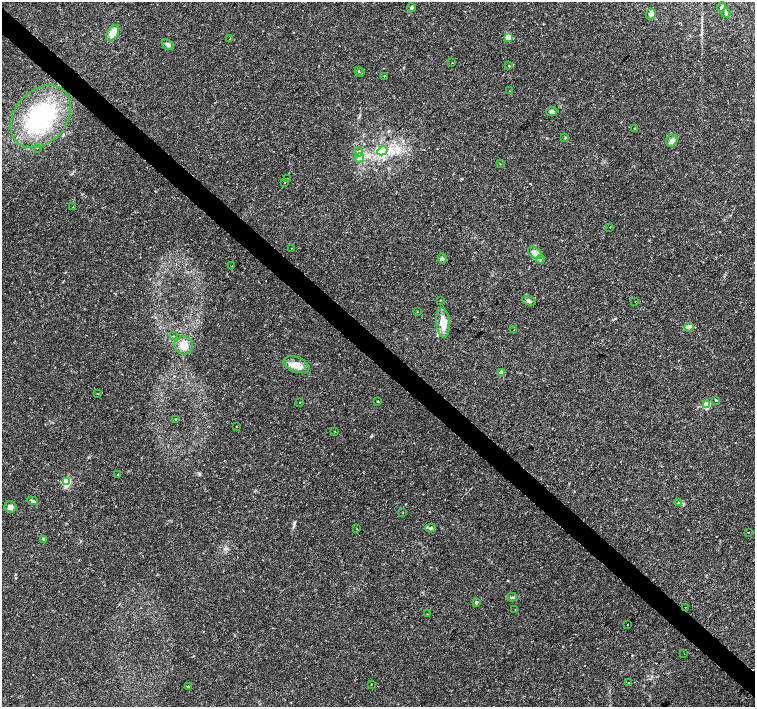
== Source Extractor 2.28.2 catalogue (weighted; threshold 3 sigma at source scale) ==
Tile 11 of 4 x 4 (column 3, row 3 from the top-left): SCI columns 3022-4527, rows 1644-3052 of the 6035 x 6035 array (HDU 1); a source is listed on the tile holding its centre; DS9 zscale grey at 2 x 2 block average (1 PNG px = mean of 2 x 2 image px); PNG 757 x 709 px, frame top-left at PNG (2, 2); each listed source drawn as its Kron ellipse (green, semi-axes under 4 px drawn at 4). Shown black and unused: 4% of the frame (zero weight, under 2 of 3 exposures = <1% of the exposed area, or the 3 px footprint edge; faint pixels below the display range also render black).
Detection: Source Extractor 2.28.2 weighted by HDU 2 'WHT'; one run over the whole footprint, this tile lists its part. Background 0.0488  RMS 0.0036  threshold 0.0161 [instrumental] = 3 sigma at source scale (4.5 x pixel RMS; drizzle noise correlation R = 1.50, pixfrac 1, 0.0396/0.0396 arcsec/px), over >= 5 px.
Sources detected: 76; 3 cosmic-ray / hot-pixel residue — neither listed nor drawn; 1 inside a brighter listed object's ellipse — not listed separately; the other 72 listed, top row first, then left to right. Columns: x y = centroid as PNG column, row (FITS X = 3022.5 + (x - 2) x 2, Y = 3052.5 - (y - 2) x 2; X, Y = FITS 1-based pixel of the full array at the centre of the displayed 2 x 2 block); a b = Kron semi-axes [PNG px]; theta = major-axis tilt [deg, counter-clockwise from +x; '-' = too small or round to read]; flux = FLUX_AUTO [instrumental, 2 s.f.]
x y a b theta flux
412 7 4 3 - 1.4
721 7 5 3 - 1.3
726 13 5 3 - 1.3
651 14 5 4 - 4
113 33 8 5 59 11
508 37 3 3 - 23
229 39 2 2 - 0.31
168 45 7 4 -35 2
452 63 2 2 - 0.29
509 65 3 2 - 0.54
358 71 2 2 - 1.8
361 72 2 2 - 1.8
384 76 2 2 - 1.8
509 91 2 2 - 0.36
552 111 5 4 - 1.8
41 117 35 26 49 75
635 129 3 2 - 0.43
565 138 3 2 - 0.65
672 141 6 5 - 3.6
37 148 2 2 - 0.31
382 151 5 3 - 2.6
358 152 4 3 - 1.5
359 158 5 3 - 1.5
500 164 2 2 - 0.38
287 178 2 2 - 0.36
285 182 2 2 - 1.9
73 207 2 2 - 0.34
610 227 2 2 - 0.45
291 249 2 2 - 0.35
535 253 8 5 -37 3.7
442 258 5 3 - 1.4
540 260 4 3 - 1
232 266 2 2 - 0.64
440 300 2 2 - 0.76
529 301 7 3 -20 1.7
635 301 2 2 - 0.39
417 312 2 2 - 0.31
443 323 15 6 -86 13
689 327 5 4 - 3.9
514 330 2 2 - 0.93
174 336 2 2 - 0.84
184 345 9 9 - 8.1
296 365 14 7 -20 7.6
501 373 3 2 - 9.9
97 394 2 2 - 0.51
378 401 2 2 - 0.87
716 401 2 2 - 1.4
299 403 2 2 - 1
707 405 3 3 - 31
176 419 2 2 - 0.48
236 427 2 2 - 0.3
335 431 3 2 - 0.36
118 474 2 2 - 0.42
66 482 3 3 - 62
32 501 5 4 - 1.4
678 502 3 2 - 0.99
11 507 6 5 - 3.8
402 513 2 2 - 0.41
431 528 5 3 - 1.2
357 529 2 2 - 0.43
748 533 2 2 - 0.97
43 539 3 3 - 0.75
512 597 5 3 - 1.2
476 602 3 2 - 2.6
685 607 2 2 - 1.6
515 610 2 2 - 0.66
427 614 2 2 - 0.38
628 624 2 2 - 1
684 653 2 2 - 0.72
629 682 2 2 - 1.3
371 684 2 2 - 0.33
188 686 2 2 - 1.3
Diffuse or blended objects may show on this block-average render without a row.